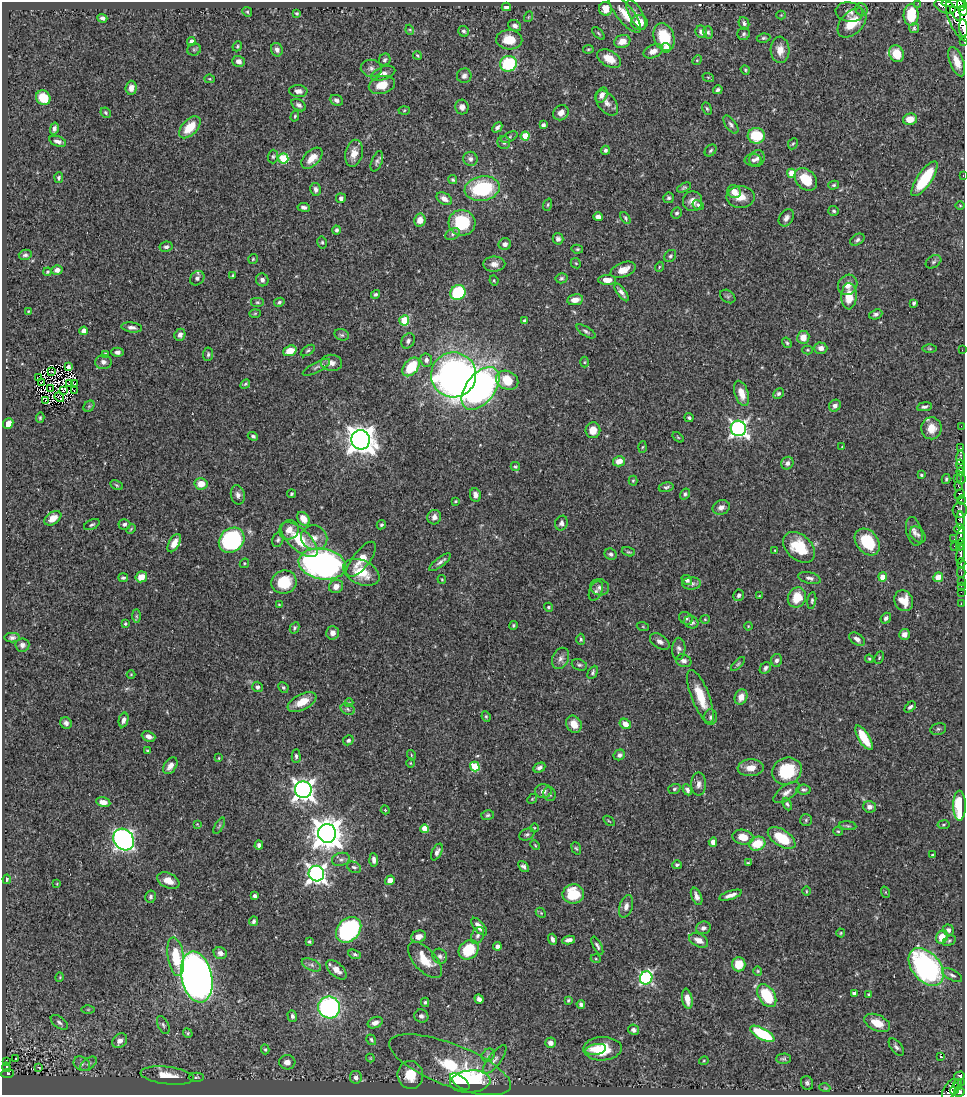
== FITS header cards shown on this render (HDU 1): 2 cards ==
NAXIS1  =                  963
NAXIS2  =                 1093

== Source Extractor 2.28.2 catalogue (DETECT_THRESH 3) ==
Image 963 x 1093 px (HDU 1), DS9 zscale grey, 1 PNG px = 1 image px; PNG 967 x 1097 px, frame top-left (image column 1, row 1093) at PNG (2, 2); each listed source drawn as its Kron ellipse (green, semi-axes under 4 px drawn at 4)
Background 0.666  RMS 0.017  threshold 0.0523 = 3 sigma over >= 5 px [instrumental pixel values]
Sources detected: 503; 4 with non-positive FLUX_AUTO (blend fragments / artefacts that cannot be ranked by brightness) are neither listed nor drawn; the other 499 listed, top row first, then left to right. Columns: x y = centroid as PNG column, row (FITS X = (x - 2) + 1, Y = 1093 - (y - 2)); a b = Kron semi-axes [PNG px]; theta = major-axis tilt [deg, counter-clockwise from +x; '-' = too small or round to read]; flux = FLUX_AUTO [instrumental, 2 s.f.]
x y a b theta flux
918 3 2 2 - 3.7
953 3 11 4 -3 290
962 5 6 4 -84 260
506 7 5 4 - 4.2
945 7 11 6 -21 370
606 9 7 6 - 14
861 9 6 6 - 2.9
963 11 5 4 - 39
247 12 5 4 - 1.6
849 12 14 9 -9 7.6
297 13 3 3 - 1.8
956 13 8 3 -60 250
625 14 23 8 -51 18
636 15 16 6 -61 8.9
781 15 4 4 - 1.1
911 15 11 7 88 17
528 17 5 3 - 0.99
102 18 5 4 - 3.8
961 19 24 11 -65 1800
639 23 8 7 - 20
744 23 6 5 - 3.4
852 23 17 11 45 31
515 26 7 5 -29 4.2
914 28 5 5 - 1.6
963 28 9 3 -85 310
410 30 5 3 - 1.1
464 31 6 5 - 2.7
701 32 6 5 - 5.3
708 32 6 4 -74 2.1
598 33 8 3 -45 1.6
744 34 6 6 - 2.4
664 37 14 10 -70 41
763 38 7 4 7 2
509 40 13 9 -2 20
191 41 4 4 - 5.7
622 41 8 6 20 12
964 41 3 2 - 35
237 46 5 4 - 1.7
666 48 5 4 - 14
194 49 7 6 - 2.3
588 49 5 3 - 1.3
277 50 7 6 - 3.8
780 50 13 9 -88 11
653 51 10 6 25 7.6
897 54 8 7 - 27
417 55 4 3 - 1.4
609 59 13 8 -29 18
385 60 6 5 - 2.8
697 60 5 4 - 1.6
239 61 6 5 - 5.9
957 62 15 7 -69 14
508 64 8 7 - 72
371 68 10 8 -8 5.5
745 70 5 4 - 1.5
383 73 13 6 18 5.4
464 76 7 7 - 4.7
708 77 6 3 -18 1.3
210 79 5 4 - 1.3
382 85 13 9 14 17
131 88 7 5 86 7.4
718 90 5 4 - 2.9
298 91 9 6 -4 6.5
602 95 8 5 60 7.2
43 98 7 7 - 25
336 100 7 5 -22 3.6
607 103 14 8 -52 7.7
299 105 8 5 -33 3.5
462 107 7 6 - 5
707 108 6 4 -62 1.9
404 110 5 3 - 1.2
106 113 5 4 - 1.9
561 113 8 7 - 7.6
295 116 5 4 - 1.5
910 119 7 5 10 15
543 125 4 4 - 4.4
731 125 10 5 -54 3.4
190 127 13 7 46 26
497 127 6 3 46 3.3
54 129 6 4 76 4.2
525 136 4 4 - 31
756 136 8 8 - 45
509 137 9 4 26 2.4
58 141 9 5 -18 4.9
504 142 6 6 - 2.7
793 144 6 4 65 1.6
605 150 4 4 - 2.7
711 150 7 5 45 2.1
354 153 13 8 78 12
273 157 7 5 87 2.2
283 158 5 5 - 59
312 158 13 7 44 15
757 158 9 7 63 5
470 159 7 7 - 4.4
753 160 8 6 1 3.4
377 161 10 5 70 3.3
792 173 4 4 - 20
963 175 2 2 - 4.1
59 178 5 4 - 2.7
806 179 13 9 -45 32
925 179 20 7 55 68
453 180 5 4 - 1.7
834 185 5 4 - 1.8
482 188 18 12 10 93
684 188 7 4 25 1.9
316 189 6 5 - 4.1
734 192 7 6 - 11
740 197 14 11 0 14
341 198 5 5 - 3.3
669 198 5 5 - 2.2
444 199 8 5 -31 7.1
693 201 10 9 - 9.1
548 205 6 4 72 1.7
698 205 6 4 -33 1.9
960 206 5 3 - 1
304 207 6 4 -8 3.2
834 211 5 5 - 2.1
677 213 6 5 - 2.3
598 217 5 4 - 6.1
625 218 6 4 -56 1.7
786 218 9 6 56 5.1
420 220 6 5 - 12
462 223 13 13 - 65
337 230 4 4 - 2.9
452 234 8 5 29 3.1
558 239 6 5 - 3.7
857 240 8 5 33 3
322 242 6 4 -76 1.8
505 244 6 6 - 5.2
166 247 6 5 - 3.1
577 249 6 4 -12 1.7
25 255 6 5 - 2.9
670 256 7 5 51 2.3
253 259 5 5 - 1.5
933 262 8 5 32 2.6
576 263 5 4 - 1.4
494 264 11 7 1 7.1
659 267 5 3 - 0.99
57 270 5 5 - 6.2
623 270 13 7 21 12
48 272 4 3 - 1.4
233 275 4 3 - 1.3
197 278 8 6 48 4.2
561 278 6 5 - 2.1
262 280 6 6 - 4.6
494 280 5 3 - 1.5
607 280 9 5 0 10
848 285 10 9 - 11
622 292 10 4 -54 5.1
458 293 8 7 - 76
375 294 5 4 - 2.3
728 296 8 6 -34 2.4
849 296 13 7 88 25
575 300 8 5 8 9.8
257 302 7 5 0 2
279 302 5 4 - 2.3
914 303 4 3 - 2.6
29 311 3 2 - 0.93
255 313 6 4 2 1.3
876 314 7 4 21 3
404 320 5 5 - 50
524 321 4 3 - 2.5
132 327 10 5 -7 4.7
84 331 4 4 - 11
586 331 11 4 -32 2.9
180 335 6 5 - 4.9
342 335 7 5 -15 2.5
803 337 6 6 - 14
408 341 8 6 59 3.5
787 343 5 4 - 1.6
821 348 6 5 - 6.3
930 349 7 3 -1 1.6
308 350 8 4 34 2
807 350 5 4 - 1.3
962 350 2 2 - 2.6
290 351 7 5 21 16
117 352 6 4 2 4.1
208 354 7 5 84 2.3
106 355 4 4 - 4.9
426 360 6 6 - 4.5
103 362 8 7 - 5
584 362 5 3 - 1.3
331 363 10 8 -4 7.2
68 367 4 4 - 2.4
316 367 15 5 27 3.7
411 367 10 7 51 45
51 372 3 2 - 0.28
454 375 22 22 - 610
38 378 3 2 - 0.8
507 380 11 9 -25 29
42 382 3 2 - 0.99
69 384 3 2 - 0.34
75 384 3 2 - 1.7
245 384 5 4 - 1.6
480 388 25 14 52 370
50 389 4 2 - 0.061
64 390 4 3 - 0.79
74 391 3 2 - 0.94
742 393 13 6 -72 15
778 393 6 5 - 3
59 397 5 2 - 0.11
45 401 3 2 - 1.4
89 406 6 5 - 1.7
835 406 6 5 - 4.5
924 407 7 4 10 3
40 418 5 4 - 1.6
689 418 4 4 - 2
8 423 5 5 - 10
961 426 2 2 - 8.3
738 428 8 7 - 390
931 428 11 10 - 15
593 430 8 7 - 14
253 436 5 4 - 2.3
678 437 6 3 -37 1.3
361 440 9 9 - 1600
642 447 5 3 - 1.3
842 447 3 2 - 0.71
960 448 3 2 - 16
960 458 7 3 87 230
619 461 6 5 - 12
787 463 6 6 - 4.6
960 466 6 3 -79 340
515 467 4 4 - 1.7
960 472 4 3 - 230
921 475 3 3 - 1.4
957 478 3 2 - 44
946 479 5 3 - 1.7
961 479 5 2 - 77
633 481 5 4 - 1.4
201 484 6 5 - 15
116 485 6 4 -28 1.6
958 486 5 2 - 40
666 487 7 4 13 2.9
291 494 4 3 - 1.7
685 494 6 4 55 2.6
959 494 6 4 48 230
238 495 10 7 -77 4.9
475 495 7 5 -81 5.6
961 500 5 2 - 21
455 501 4 3 - 1.2
721 507 9 7 23 6.4
960 510 8 7 - 280
434 517 7 7 - 6.4
53 518 9 6 34 11
303 519 7 5 -52 13
960 520 8 3 -87 120
561 523 7 6 - 4.1
124 524 6 5 - 3.2
92 525 8 5 25 2.3
381 525 5 4 - 2.1
131 529 5 3 - 1.1
960 529 5 4 - 450
289 530 10 9 - 11
914 531 15 7 -76 6.7
918 535 9 6 -48 4.1
960 536 8 3 77 230
314 538 13 12 - 13
954 539 2 2 - 6.5
232 540 14 11 42 150
278 540 8 5 76 2.5
299 540 23 10 -43 47
867 542 15 11 -50 46
174 543 10 5 61 11
960 544 6 3 76 64
955 546 2 2 - 15
799 547 18 12 -42 45
775 550 3 3 - 0.91
628 552 7 4 -17 1.6
611 554 6 5 - 3.2
961 554 9 3 80 37
361 559 21 8 52 16
440 562 13 4 38 4.4
244 563 5 4 - 1.5
322 564 24 15 -10 430
961 564 5 2 - 66
361 572 19 12 -24 33
961 572 6 2 -90 43
141 577 6 5 - 13
883 577 4 4 - 15
938 577 5 4 - 12
123 578 5 4 - 2
809 578 11 5 -14 4.3
442 579 4 3 - 1.2
687 580 6 4 -41 4.4
961 581 3 2 - 15
284 582 12 11 - 40
691 583 9 6 3 3.7
336 586 7 6 - 9.2
961 586 3 2 - 12
600 587 9 8 - 5
596 591 10 6 66 3.7
961 592 2 2 - 5.5
739 595 6 5 - 3.1
760 596 3 2 - 1.2
797 597 10 9 - 27
812 601 8 4 81 2
904 601 11 9 -64 18
961 604 3 2 - 10
279 605 4 4 - 1
548 607 4 4 - 1.8
136 616 7 4 -90 1.9
686 618 7 6 - 3.1
886 618 6 5 - 3.7
705 619 4 4 - 1.2
691 622 7 6 - 4.6
125 624 4 3 - 1.9
513 625 4 4 - 1.5
748 626 4 3 - 0.89
643 627 6 4 -20 1.3
294 628 6 4 61 1.8
333 633 7 6 - 6.7
904 634 5 5 - 5.7
12 638 7 5 0 3.3
581 639 6 4 -88 1.9
857 639 9 5 -34 4.8
660 641 11 6 -33 5.3
22 645 7 6 - 4.5
679 649 11 6 89 4.2
561 658 11 8 66 5.8
879 658 6 3 64 1.3
869 659 4 4 - 1.6
776 660 6 5 - 3.9
684 661 8 6 -21 4
738 664 9 4 45 2
579 665 8 5 -20 2.5
765 668 6 5 - 2.6
593 672 7 4 61 2.3
131 674 4 3 - 0.86
257 687 5 5 - 3.1
283 687 5 5 - 2
700 697 28 9 -69 30
741 697 8 6 68 11
302 702 16 8 26 20
349 703 4 4 - 0.98
910 707 6 4 43 2.8
348 709 7 5 -25 2.7
486 716 5 3 - 1.6
711 717 8 6 88 3.3
124 720 7 5 77 4.5
66 723 6 5 - 4.1
574 724 9 7 -57 12
625 724 6 5 - 11
938 729 8 6 13 2.4
149 736 7 5 -22 6
864 738 14 5 -59 35
348 740 5 4 - 2.9
148 751 4 2 - 1.6
411 755 5 3 - 1.1
619 755 6 5 - 3.5
296 756 7 4 -89 2.7
219 758 4 3 - 0.95
410 763 5 3 - 0.95
170 766 9 6 56 7.9
475 766 5 4 - 52
539 768 6 4 25 3.9
751 768 13 8 4 13
787 771 15 13 25 47
699 784 11 7 -90 6.3
674 789 6 5 - 2.1
303 790 8 8 - 750
687 790 6 4 -65 3.6
804 790 7 5 -8 2.5
543 791 8 7 - 5.3
786 792 15 7 36 7.1
550 794 7 6 - 3.7
532 799 5 4 - 1.3
103 802 7 5 -12 9.6
787 804 6 4 -66 2.2
959 806 15 6 90 70
869 807 6 5 - 5.2
385 810 4 3 - 1.3
488 815 6 5 - 2.1
806 820 6 6 - 2.1
609 821 6 3 -36 1.3
197 824 4 3 - 0.94
943 825 6 4 8 1.5
219 826 9 4 60 1.8
848 826 8 4 -7 2.3
534 828 4 3 - 1
425 829 4 4 - 24
838 831 5 4 - 1.3
327 833 9 9 - 2000
527 834 8 5 25 2.7
743 837 10 7 -10 16
782 838 15 8 -32 42
124 840 11 9 -53 510
713 842 5 4 - 7.7
757 844 8 6 24 28
259 845 4 4 - 3.7
535 845 5 3 - 1.1
576 848 6 4 -70 1.7
437 852 9 4 63 4.7
932 855 3 3 - 1.3
341 859 9 6 15 3.6
374 860 6 4 -86 4.5
748 863 4 3 - 1.3
677 865 5 4 - 2.1
523 866 6 4 -50 3.6
354 867 7 5 -25 2.5
316 874 8 7 - 520
7 879 5 3 - 1.7
390 880 5 4 - 7.3
168 881 11 7 -24 12
57 884 4 2 - 0.88
806 891 5 3 - 1.1
885 892 6 3 -71 1.3
573 894 10 9 - 39
731 895 12 4 18 6.4
255 896 4 3 - 2.6
697 896 9 5 -67 5.7
150 897 6 5 - 2.7
626 906 11 6 73 6.6
541 913 6 4 -46 1.6
254 921 5 3 - 2.4
479 927 10 5 -50 9.7
703 928 7 6 - 4.4
349 930 14 11 46 160
948 930 6 5 - 3.2
841 933 4 4 - 1.2
478 936 9 6 64 4.2
419 937 7 6 - 7.3
942 937 7 5 59 17
552 939 6 4 -72 4.1
569 940 6 4 10 5
699 940 10 6 -26 10
949 941 7 4 30 2
309 942 3 3 - 1.7
497 946 4 4 - 5
597 946 10 4 -62 2.7
469 950 11 9 40 43
220 953 7 5 -19 6.2
355 954 7 4 -17 2.2
440 956 8 7 - 3.8
176 957 19 8 -81 39
596 959 5 3 - 1.2
425 960 22 11 -48 25
739 964 7 6 - 21
311 965 10 5 -25 4.3
926 967 21 14 -50 220
336 970 12 6 -43 8.7
758 971 5 4 - 1.4
952 975 11 5 -27 3.6
60 977 5 3 - 0.94
197 977 26 15 -78 1100
646 978 6 6 - 180
854 993 4 4 - 4.2
868 994 4 3 - 1.3
767 996 13 8 -58 66
479 999 5 4 - 4.5
687 999 10 5 -80 11
568 1000 3 3 - 1.4
425 1002 4 4 - 2.2
581 1004 4 4 - 3.1
329 1007 11 10 - 210
88 1009 6 4 0 1.7
292 1016 6 4 -73 3.6
421 1016 7 6 - 4.2
59 1022 10 5 -37 3.5
375 1023 8 5 23 7
877 1023 14 8 -24 17
163 1025 9 5 -65 3.1
633 1030 5 5 - 3.5
188 1033 5 4 - 1.7
762 1034 13 5 -29 78
371 1040 5 4 - 2.2
120 1041 8 6 43 7.8
550 1043 5 5 - 6
896 1047 10 5 -51 3.7
265 1049 5 4 - 1.6
596 1049 10 5 10 9.6
602 1049 19 11 2 37
488 1055 7 6 - 3
941 1056 3 2 - 1.7
370 1058 4 4 - 1.1
15 1059 3 2 - 2.2
783 1059 7 5 2 2.3
495 1060 17 6 52 6.4
704 1061 5 3 - 1.2
6 1062 4 3 - 11
287 1062 8 7 - 8.6
82 1064 8 7 - 4.2
89 1064 9 5 37 3.2
450 1065 65 21 -21 99
7 1067 5 3 - 41
39 1067 3 2 - 0.7
7 1073 6 4 3 63
410 1075 14 12 -82 28
167 1076 27 8 -7 26
959 1076 5 4 - 92
196 1077 7 4 0 2
356 1077 6 6 - 5.5
470 1081 20 11 6 120
460 1082 11 5 -37 56
807 1083 7 6 - 2.9
961 1083 4 2 - 44
958 1084 5 3 - 68
825 1088 5 3 - 1.1
950 1089 12 6 57 300
955 1089 6 4 63 140
959 1092 5 5 - 230
At the frame edge (FLAGS 8, measured only in part): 7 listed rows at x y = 918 3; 962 5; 963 11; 961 19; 963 28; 964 41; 963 175
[4 non-positive-flux detections neither listed nor drawn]